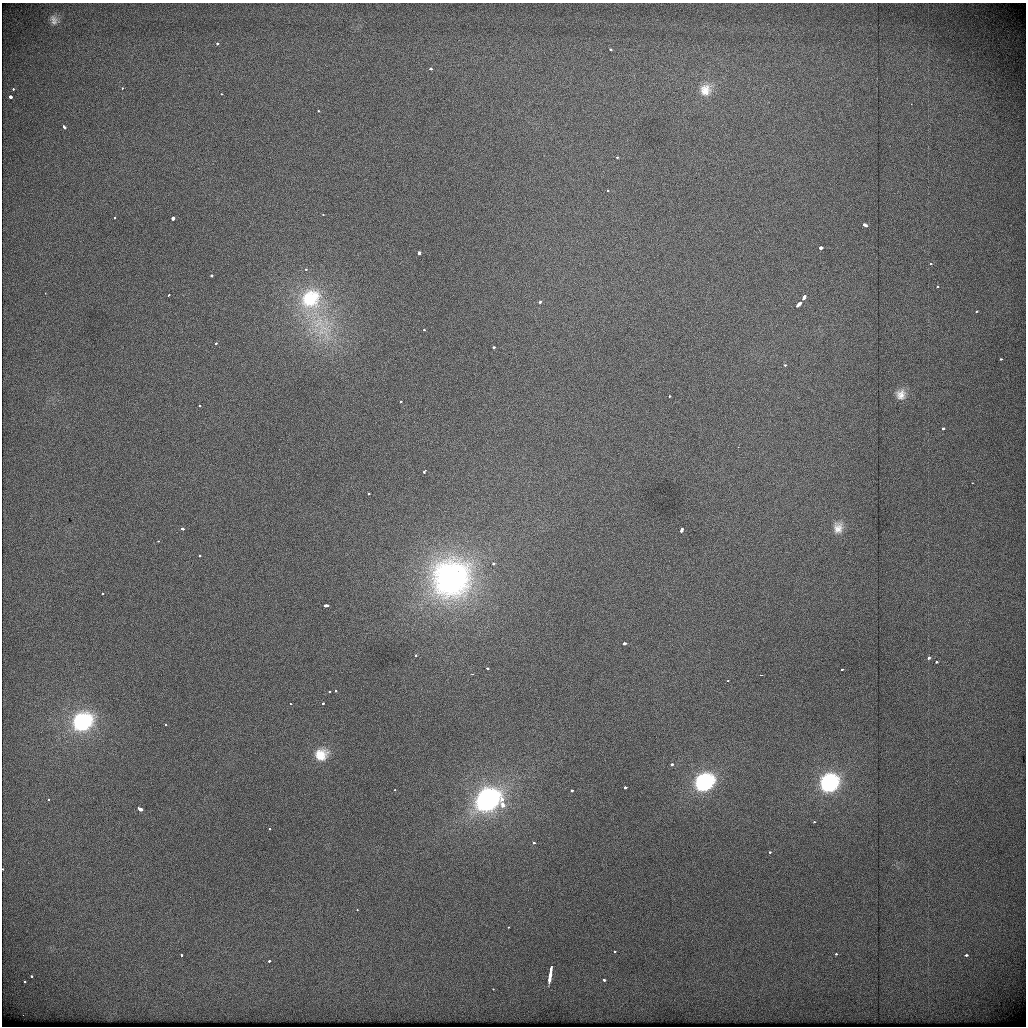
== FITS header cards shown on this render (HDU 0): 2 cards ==
NAXIS1  =                 1024          /
NAXIS2  =                 1024          /

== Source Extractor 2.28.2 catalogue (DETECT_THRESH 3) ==
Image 1024 x 1024 px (HDU 0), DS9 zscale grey, 1 PNG px = 1 image px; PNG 1028 x 1028 px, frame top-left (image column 1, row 1024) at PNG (2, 3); no overlay
Background 443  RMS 1.9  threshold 5.65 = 3 sigma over >= 5 px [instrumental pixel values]
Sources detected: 100; all 100 listed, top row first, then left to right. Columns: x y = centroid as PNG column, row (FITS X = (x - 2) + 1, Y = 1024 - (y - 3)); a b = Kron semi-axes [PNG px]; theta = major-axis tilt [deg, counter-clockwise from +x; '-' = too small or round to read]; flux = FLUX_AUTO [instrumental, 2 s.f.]
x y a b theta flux
54 20 16 12 -67 1100
217 43 3 3 - 470
610 50 3 3 - 450
430 69 3 3 - 460
122 88 3 3 - 310
13 89 3 3 - 550
705 90 16 14 73 1900
221 94 3 2 - 180
10 97 3 3 - 1900
911 104 3 2 - 110
318 111 3 2 - 220
64 126 4 3 - 1000
617 157 3 3 - 280
608 190 3 3 - 170
323 215 3 2 - 180
114 218 3 3 - 560
173 218 3 3 - 3400
865 225 4 3 - 1300
821 248 3 3 - 2100
419 253 4 3 - 1200
930 264 3 2 - 180
306 269 4 3 - 260
211 276 3 3 - 700
937 287 3 3 - 270
45 293 2 2 - 110
169 295 3 3 - 2500
804 297 4 3 - 1400
311 299 36 32 73 13000
540 301 3 3 - 1100
798 304 6 3 47 1600
976 311 3 2 - 160
321 327 64 36 -57 16000
424 330 3 3 - 230
216 343 3 3 - 460
493 347 3 3 - 890
1001 359 3 3 - 310
785 365 3 2 - 220
901 395 12 11 - 1100
669 396 3 2 - 260
401 402 3 3 - 250
200 405 3 2 - 150
943 429 3 3 - 390
738 447 2 2 - 77
424 472 3 3 - 190
368 493 3 3 - 290
838 528 16 13 79 1500
182 529 3 3 - 1400
682 530 4 3 - 1200
158 541 3 2 - 280
200 556 3 3 - 260
493 563 3 3 - 580
451 579 29 27 45 50000
102 593 3 2 - 270
326 605 4 3 - 1200
624 643 3 3 - 2100
415 655 3 3 - 290
928 658 3 3 - 590
936 662 3 3 - 310
487 669 3 3 - 380
842 669 3 3 - 940
472 674 3 3 - 180
761 675 3 2 - 350
728 681 3 2 - 120
335 691 3 3 - 250
329 692 3 2 - 260
290 703 2 2 - 150
323 704 3 3 - 400
82 722 18 15 30 12000
166 724 3 2 - 150
321 755 13 12 - 2000
672 764 3 3 - 1300
704 782 16 13 35 11000
829 783 17 15 46 13000
625 787 3 3 - 460
394 790 3 2 - 180
571 791 3 3 - 1700
48 799 3 3 - 370
502 799 3 3 - 850
487 800 22 17 39 30000
502 805 4 3 - 1400
140 809 5 3 - 2400
814 822 3 2 - 240
269 829 3 2 - 370
534 843 3 3 - 630
770 852 3 3 - 260
2 869 2 2 - 810
357 910 3 2 - 190
508 927 3 3 - 200
614 951 3 2 - 220
181 954 3 3 - 580
836 954 3 3 - 280
966 955 4 3 - 820
269 961 3 2 - 680
551 967 7 3 81 1500
550 975 7 3 83 2300
32 976 3 3 - 400
549 979 5 3 - 1200
604 980 3 3 - 650
24 981 3 3 - 360
493 989 3 2 - 160
At the frame edge (FLAGS 8, measured only in part): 1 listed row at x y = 2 869